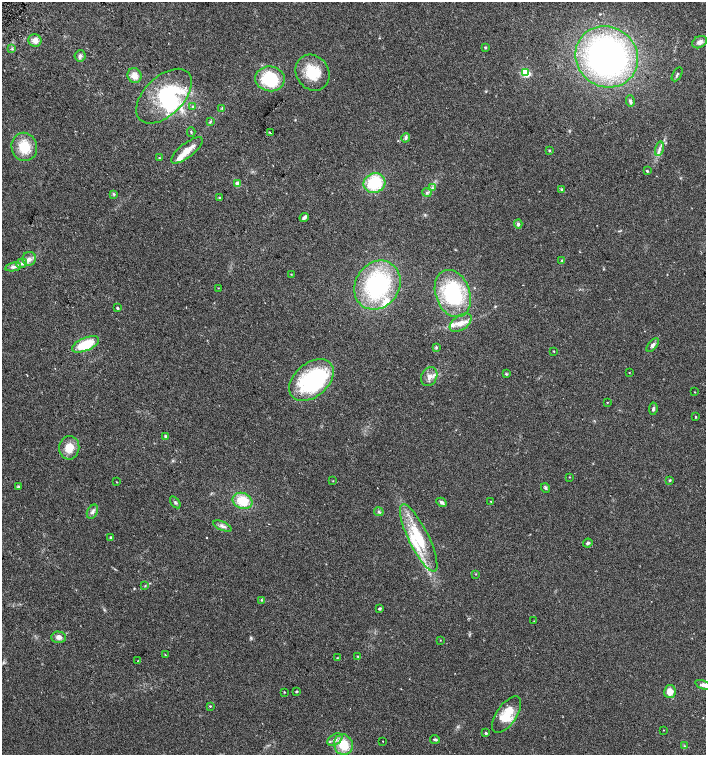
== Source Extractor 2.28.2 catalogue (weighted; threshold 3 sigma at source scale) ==
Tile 11 of 4 x 4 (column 3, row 3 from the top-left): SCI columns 2989-4395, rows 1535-3039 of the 6042 x 6072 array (HDU 1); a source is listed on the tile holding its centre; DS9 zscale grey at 2 x 2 block average (1 PNG px = mean of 2 x 2 image px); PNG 708 x 757 px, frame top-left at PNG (2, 2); each listed source drawn as its Kron ellipse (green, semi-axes under 4 px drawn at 4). Shown black and unused: <1% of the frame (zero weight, under 2 of 3 exposures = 2% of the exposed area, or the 3 px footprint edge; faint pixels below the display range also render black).
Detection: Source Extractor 2.28.2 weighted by HDU 2 'WHT'; one run over the whole footprint, this tile lists its part. Background 0.0654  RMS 0.0089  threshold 0.0403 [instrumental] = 3 sigma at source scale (4.5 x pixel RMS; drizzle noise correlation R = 1.50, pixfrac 1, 0.0396/0.0396 arcsec/px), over >= 5 px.
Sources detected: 108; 3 inside a brighter object's white glare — neither listed nor drawn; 7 inside a brighter listed object's ellipse — not listed separately; the other 98 listed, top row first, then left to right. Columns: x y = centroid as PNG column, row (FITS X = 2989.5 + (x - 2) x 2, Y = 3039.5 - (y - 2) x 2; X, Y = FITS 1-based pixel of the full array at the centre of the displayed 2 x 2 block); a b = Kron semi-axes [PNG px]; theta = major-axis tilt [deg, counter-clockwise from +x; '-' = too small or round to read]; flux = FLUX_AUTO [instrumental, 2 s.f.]
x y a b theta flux
35 40 6 6 - 14
700 42 8 5 27 9.4
485 48 3 2 - 2.9
12 49 3 3 - 2.3
80 56 5 5 - 5.2
607 57 32 30 -37 650
313 73 19 16 -55 66
525 73 3 3 - 140
677 74 8 3 60 3.1
134 76 7 7 - 16
270 79 14 12 -6 120
164 96 34 19 44 160
630 101 6 4 -87 3.8
193 106 3 3 - 2.1
222 108 4 2 - 1.7
210 122 4 3 - 2.4
191 132 4 2 - 1.6
270 133 3 2 - 8.5
406 138 5 4 - 4.4
24 147 14 13 - 50
659 149 7 4 74 7.4
187 150 19 7 39 23
549 150 3 3 - 1.9
159 158 3 2 - 1.4
647 171 3 2 - 2.6
374 183 11 10 - 92
238 184 3 3 - 22
432 188 3 2 - 2.1
562 189 3 3 - 2.7
427 192 5 4 - 3.8
113 194 3 2 - 1.9
219 198 3 3 - 2.4
304 217 5 3 - 7.5
518 224 4 4 - 4.4
29 259 7 6 - 9.7
562 260 4 3 - 2.3
22 263 5 3 - 5
13 267 8 3 11 6.1
291 274 2 2 - 0.92
377 285 26 22 55 250
218 288 3 2 - 0.79
453 293 24 17 -69 180
117 308 3 2 - 2.3
461 323 12 7 35 18
85 344 14 6 22 66
653 345 8 4 51 6
436 347 3 3 - 2.1
554 351 3 2 - 1.2
629 372 3 2 - 0.78
506 374 4 3 - 2.3
429 377 10 7 64 13
311 380 25 17 40 260
695 392 2 2 - 1.1
607 402 2 2 - 2
653 409 6 3 82 4.1
696 417 2 2 - 2
166 436 3 3 - 3.8
69 448 12 10 82 29
569 477 2 2 - 1.1
670 480 3 3 - 2
333 481 2 2 - 0.93
117 482 2 2 - 0.96
18 487 3 3 - 2.6
546 488 5 3 - 3.6
242 501 10 7 -20 51
175 502 7 3 -54 3.4
441 502 5 4 - 4.6
491 502 3 2 - 0.85
92 512 7 5 62 6.6
379 512 5 3 - 3.1
222 526 10 4 -23 7.4
111 537 4 3 - 2
419 538 37 10 -64 86
588 543 4 3 - 4.2
476 574 3 2 - 1
145 586 3 2 - 1.4
262 600 3 3 - 1.9
379 609 3 3 - 3.4
534 621 2 2 - 0.65
59 637 7 5 -1 11
440 640 2 2 - 0.93
165 655 3 2 - 1
358 656 3 2 - 1.8
337 658 3 3 - 1.5
137 661 2 2 - 0.66
704 685 9 4 -20 7.8
284 692 2 2 - 1.5
297 692 2 2 - 3
670 692 6 6 - 18
210 706 3 3 - 1.6
507 715 21 10 55 52
663 730 2 2 - 0.86
486 733 3 2 - 2.9
435 739 5 2 - 3.2
335 740 8 5 31 9.2
383 741 2 2 - 1.1
343 745 10 9 - 45
684 746 3 3 - 1.6
Isophote crosses this tile's border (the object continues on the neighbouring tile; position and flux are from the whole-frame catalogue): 1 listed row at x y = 704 685
Diffuse or blended objects may show on this block-average render without a row.